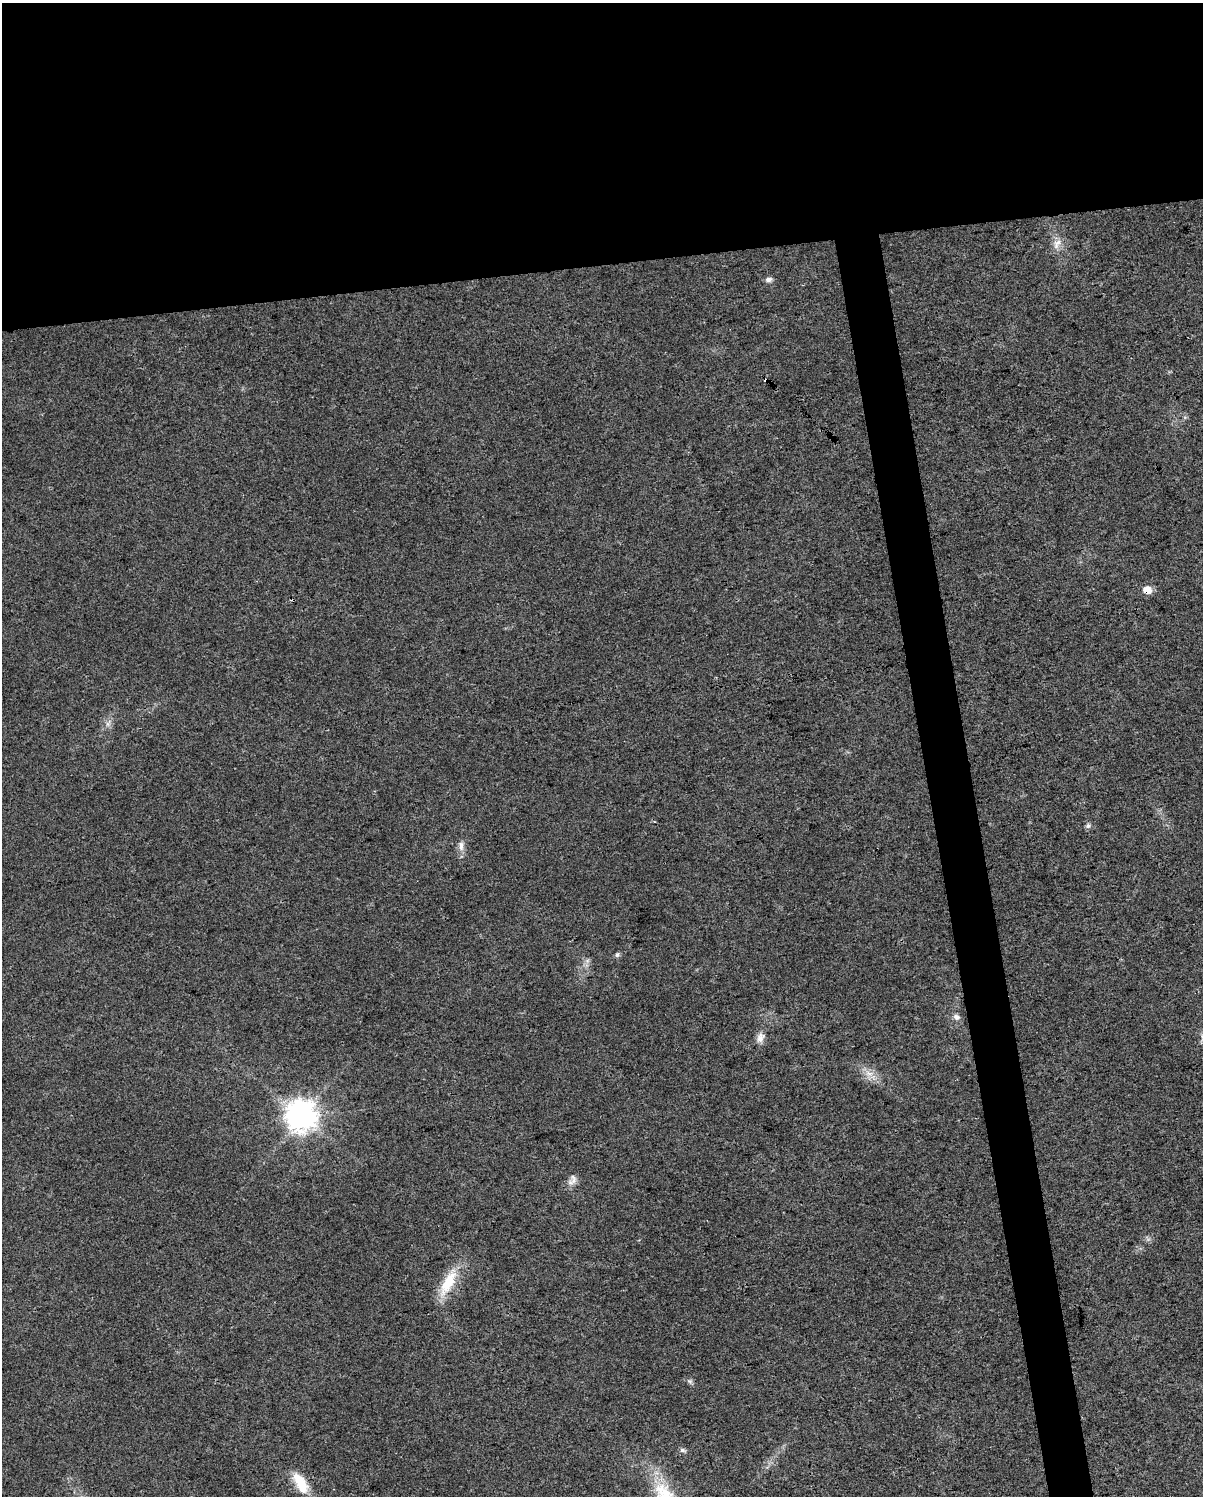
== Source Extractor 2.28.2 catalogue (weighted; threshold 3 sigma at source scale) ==
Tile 2 of 4 x 3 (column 2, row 1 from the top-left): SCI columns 1203-2403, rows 3059-4552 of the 4806 x 4576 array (HDU 1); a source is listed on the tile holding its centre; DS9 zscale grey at full resolution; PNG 1205 x 1498 px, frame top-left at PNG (2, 3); no overlay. Shown black and unused: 21% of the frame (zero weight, under 3 of 4 exposures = <1% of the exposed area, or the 3 px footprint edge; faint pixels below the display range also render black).
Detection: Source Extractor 2.28.2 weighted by HDU 2 'WHT'; one run over the whole footprint, this tile lists its part. Background 0.0315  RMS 0.0041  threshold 0.0183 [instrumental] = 3 sigma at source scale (4.5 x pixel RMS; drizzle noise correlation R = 1.50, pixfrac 1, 0.0396/0.0396 arcsec/px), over >= 5 px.
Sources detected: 17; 1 cosmic-ray / hot-pixel residue — not listed; the other 16 listed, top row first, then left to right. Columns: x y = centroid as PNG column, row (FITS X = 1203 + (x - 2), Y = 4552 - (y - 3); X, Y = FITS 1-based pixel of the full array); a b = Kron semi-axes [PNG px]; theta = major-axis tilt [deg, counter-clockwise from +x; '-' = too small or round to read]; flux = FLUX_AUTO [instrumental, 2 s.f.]
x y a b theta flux
1057 244 16 8 57 3.1
768 280 9 6 17 1.4
1147 590 6 5 - 7.8
1088 826 7 6 - 1
461 846 14 7 -83 2.4
617 955 7 5 73 0.86
587 961 7 5 46 1.1
956 1017 9 7 -26 1.7
760 1038 14 9 66 2.8
869 1073 13 6 -11 3
301 1116 9 9 - 660
572 1180 17 9 58 2.7
448 1283 38 14 61 13
690 1381 8 5 -19 0.97
683 1450 9 5 -18 1
300 1483 31 13 -60 11
Overlapping masked pixels (flux is a lower limit): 1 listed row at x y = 1147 590